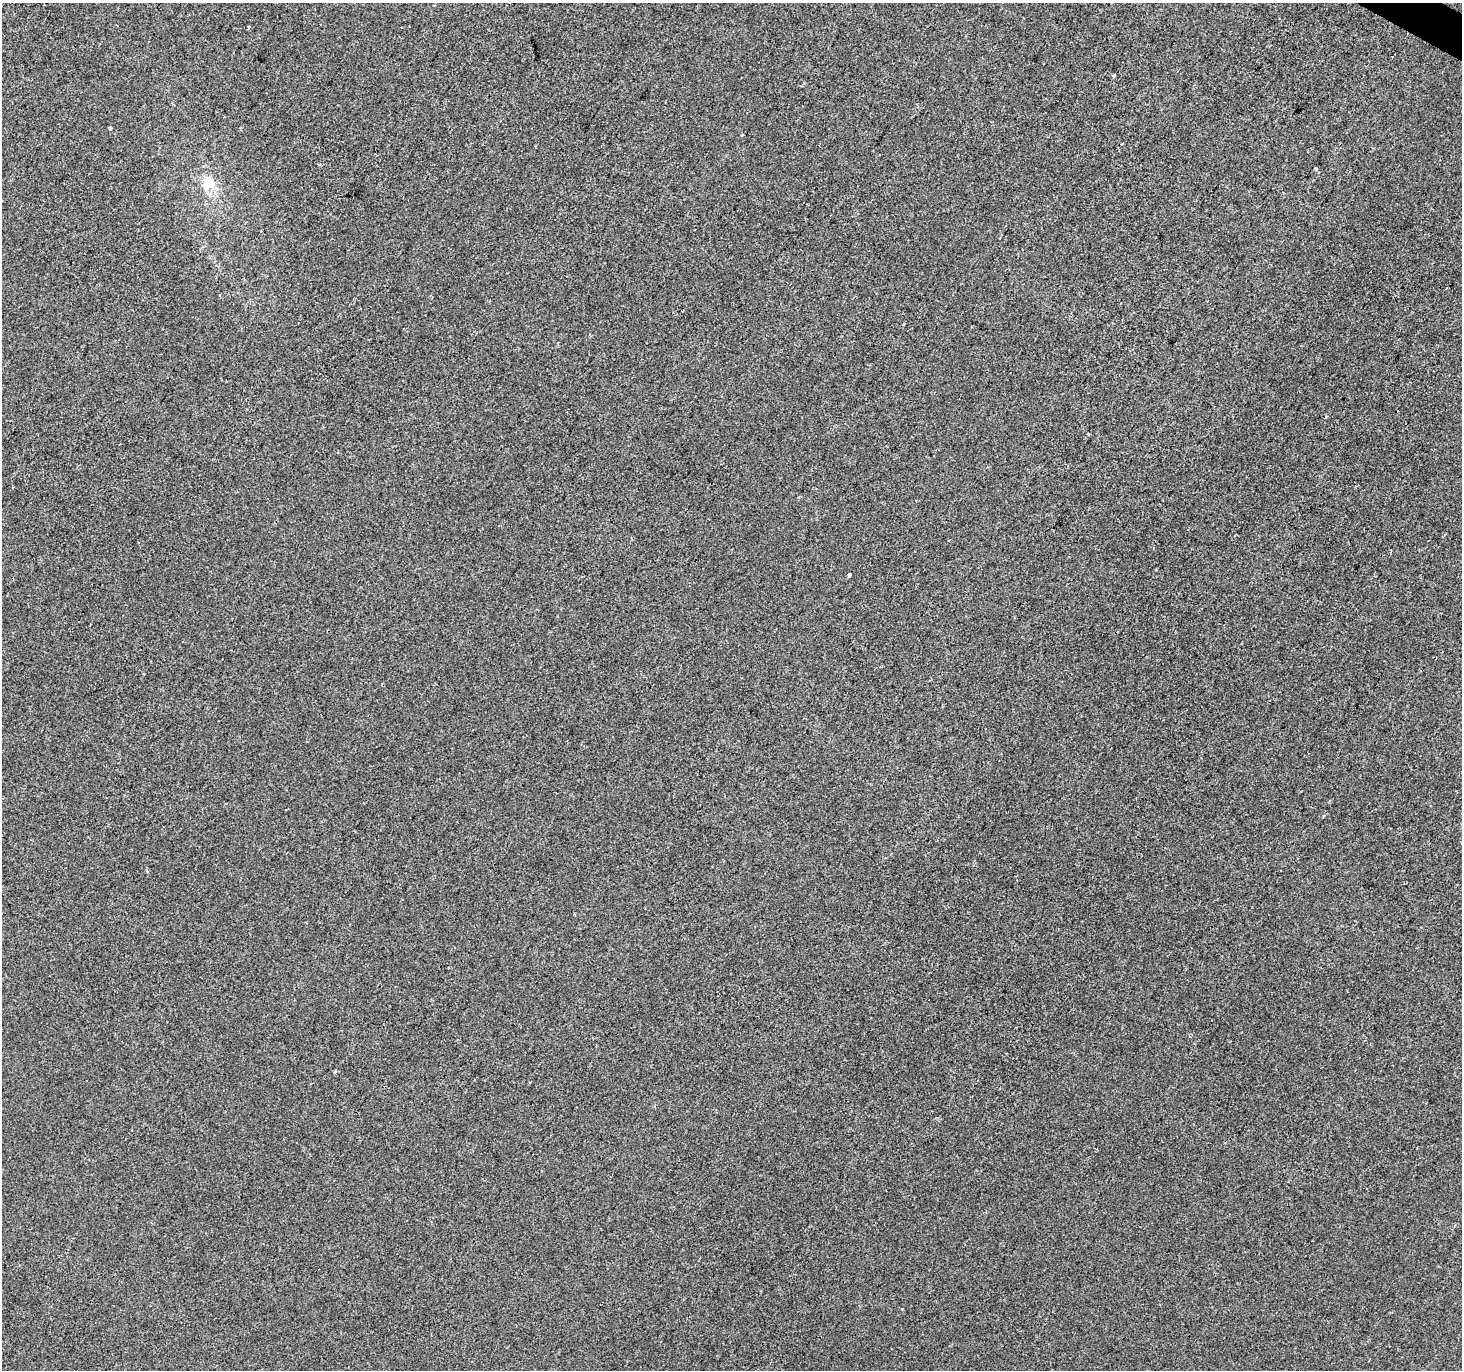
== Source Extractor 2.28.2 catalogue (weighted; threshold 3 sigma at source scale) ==
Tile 10 of 4 x 4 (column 2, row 3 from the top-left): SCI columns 1467-2926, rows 1629-2996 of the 5847 x 5926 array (HDU 1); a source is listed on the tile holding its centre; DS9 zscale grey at full resolution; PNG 1464 x 1372 px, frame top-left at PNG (2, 3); no overlay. Shown black and unused: <1% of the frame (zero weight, under 2 of 3 exposures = <1% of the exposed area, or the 3 px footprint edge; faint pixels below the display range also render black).
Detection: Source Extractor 2.28.2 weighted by HDU 2 'WHT'; one run over the whole footprint, this tile lists its part. Background -6.75e-04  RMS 0.0041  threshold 0.0187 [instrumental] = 3 sigma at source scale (4.5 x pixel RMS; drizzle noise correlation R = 1.50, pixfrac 1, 0.0396/0.0396 arcsec/px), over >= 5 px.
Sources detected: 10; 1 cosmic-ray / hot-pixel residue — not listed; the other 9 listed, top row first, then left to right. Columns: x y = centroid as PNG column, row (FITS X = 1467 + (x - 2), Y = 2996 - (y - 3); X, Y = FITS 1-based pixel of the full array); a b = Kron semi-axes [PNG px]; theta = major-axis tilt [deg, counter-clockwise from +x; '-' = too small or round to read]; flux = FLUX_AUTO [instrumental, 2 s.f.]
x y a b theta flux
249 27 3 3 - 0.77
1113 76 3 3 - 0.65
319 164 4 3 - 0.44
1316 169 3 3 - 1.3
208 182 18 15 -88 8.6
1325 417 3 3 - 0.49
1088 434 3 3 - 0.9
849 575 3 3 - 3.2
335 1071 5 3 - 0.48